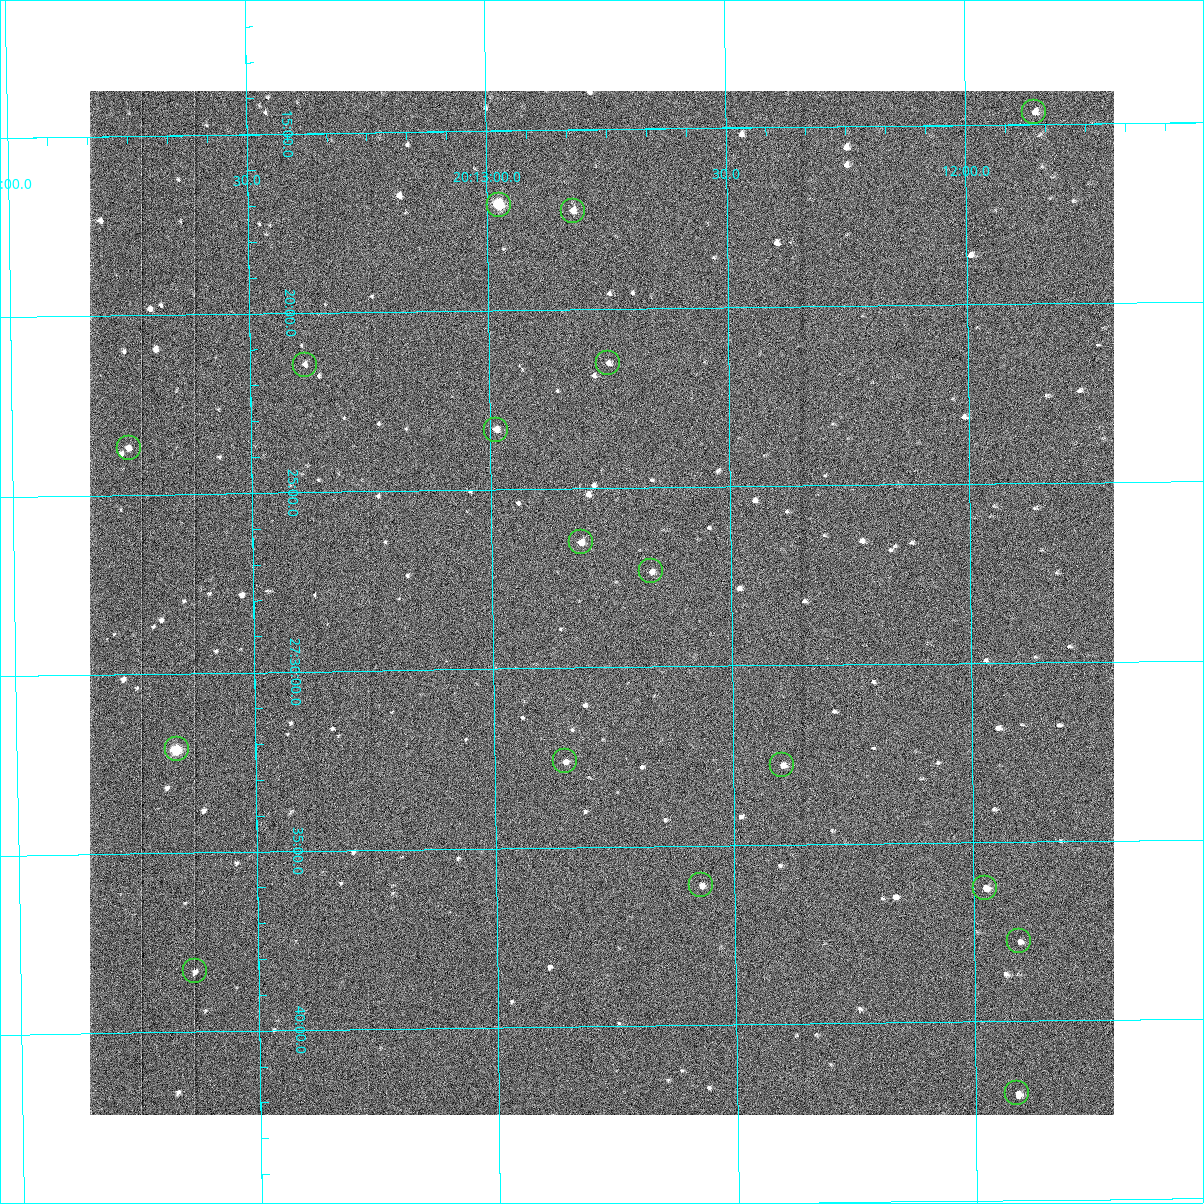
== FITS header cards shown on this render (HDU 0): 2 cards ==
NAXIS1  =                 1024 /fastest changing axis
NAXIS2  =                 1024 /next to fastest changing axis

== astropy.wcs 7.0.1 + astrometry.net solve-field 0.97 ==
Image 1024 x 1024 px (HDU 0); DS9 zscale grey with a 90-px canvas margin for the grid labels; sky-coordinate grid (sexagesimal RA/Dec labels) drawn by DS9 from the SOLVED WCS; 17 Tycho-2 reference stars matched to detected sources circled (green)
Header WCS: RA---TAN-SIP/DEC--TAN-SIP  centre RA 20:12:46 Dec +27:28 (303.19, +27.47 deg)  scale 1.67 arcsec/px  FOV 28.5' x 28.5'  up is -179 deg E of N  parity flipped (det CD > 0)
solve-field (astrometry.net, Tycho-2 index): VERIFIED the header's WCS against the Tycho-2 star catalogue (17 matches, 0 conflicts) and refined it, rather than solving blind
Solved WCS: RA---TAN-SIP/DEC--TAN-SIP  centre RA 20:12:46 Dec +27:28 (303.19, +27.47 deg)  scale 1.67 arcsec/px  FOV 28.5' x 28.6'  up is -179 deg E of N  parity flipped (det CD > 0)
The solver's refit moves the header's centre by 0.19 arcsec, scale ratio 1.001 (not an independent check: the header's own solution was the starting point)
Tycho-2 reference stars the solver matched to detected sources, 17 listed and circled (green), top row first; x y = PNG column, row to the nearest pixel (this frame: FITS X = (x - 90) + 1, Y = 1024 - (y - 91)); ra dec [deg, ICRS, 3 dp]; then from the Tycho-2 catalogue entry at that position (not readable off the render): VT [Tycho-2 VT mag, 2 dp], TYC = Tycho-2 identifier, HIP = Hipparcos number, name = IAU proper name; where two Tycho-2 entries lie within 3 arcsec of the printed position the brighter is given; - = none
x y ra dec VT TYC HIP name
1034 112 302.964 +27.244 11.47 2162-305-1 - -
499 205 303.244 +27.284 7.77 2162-911-1 99617 -
573 211 303.205 +27.288 10.96 2162-574-1 - -
608 363 303.188 +27.359 11.28 2162-438-1 - -
305 365 303.346 +27.357 11.18 2162-815-1 - -
496 430 303.247 +27.389 10.36 2162-304-1 - -
129 448 303.439 +27.395 11.22 2162-22-1 - -
581 542 303.203 +27.442 10.51 2162-192-1 - -
651 571 303.167 +27.456 11.12 2162-238-1 - -
177 749 303.416 +27.535 8.19 2162-1449-1 99677 -
565 761 303.213 +27.543 10.91 2162-390-1 - -
782 765 303.099 +27.546 10.75 2162-1213-1 - -
701 885 303.143 +27.602 11.15 2162-647-1 - -
985 888 302.994 +27.604 10.48 2162-302-1 - -
1019 941 302.977 +27.629 11.59 2162-1475-1 - -
195 971 303.408 +27.638 11.76 2162-1329-1 - -
1017 1093 302.978 +27.700 10.97 2162-1463-1 - -